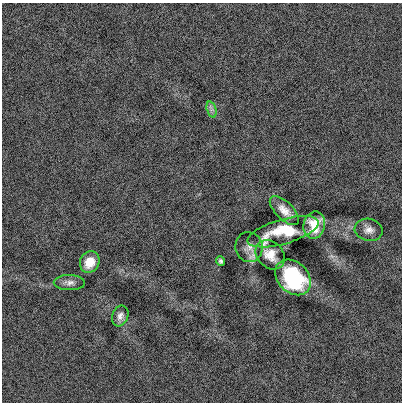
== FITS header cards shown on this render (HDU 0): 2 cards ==
NAXIS1  =                  400
NAXIS2  =                  400

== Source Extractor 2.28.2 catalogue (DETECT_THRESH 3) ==
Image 400 x 400 px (HDU 0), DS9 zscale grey, 1 PNG px = 1 image px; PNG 404 x 404 px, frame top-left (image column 1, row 400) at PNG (2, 3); each listed source drawn as its Kron ellipse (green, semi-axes under 4 px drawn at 4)
Background 5.64e-04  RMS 0.098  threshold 0.294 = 3 sigma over >= 5 px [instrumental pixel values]
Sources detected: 12; all 12 listed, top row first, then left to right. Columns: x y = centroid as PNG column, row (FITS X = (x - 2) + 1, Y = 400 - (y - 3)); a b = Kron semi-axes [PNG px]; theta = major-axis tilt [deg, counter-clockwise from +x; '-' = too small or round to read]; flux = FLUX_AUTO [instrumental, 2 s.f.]
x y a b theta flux
212 109 8 4 -72 21
284 211 18 8 -45 71
314 225 14 10 77 130
369 230 14 11 -12 47
283 232 37 12 16 330
249 247 15 13 -81 57
270 255 16 13 -45 80
221 261 4 3 - 13
90 262 11 9 60 110
293 277 20 15 -45 540
69 283 15 7 0 37
120 316 10 7 70 36